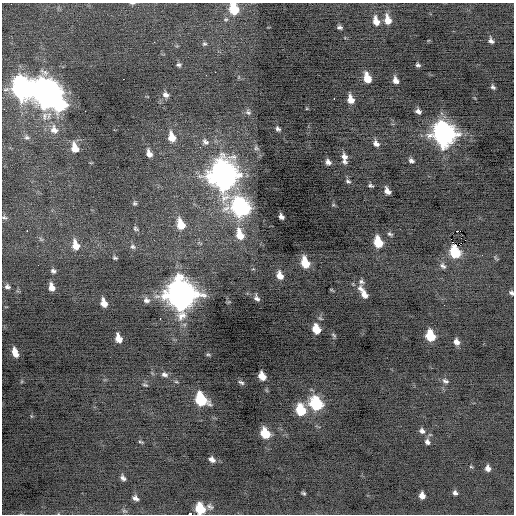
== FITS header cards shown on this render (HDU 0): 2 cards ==
NAXIS1  =                  512 / Axis length
NAXIS2  =                  512 / Axis length

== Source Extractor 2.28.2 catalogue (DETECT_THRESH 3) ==
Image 512 x 512 px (HDU 0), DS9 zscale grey, 1 PNG px = 1 image px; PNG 516 x 516 px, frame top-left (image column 1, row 512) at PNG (2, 3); no overlay
Background -0.321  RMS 0.8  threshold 2.4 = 3 sigma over >= 5 px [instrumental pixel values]
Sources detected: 110; all 110 listed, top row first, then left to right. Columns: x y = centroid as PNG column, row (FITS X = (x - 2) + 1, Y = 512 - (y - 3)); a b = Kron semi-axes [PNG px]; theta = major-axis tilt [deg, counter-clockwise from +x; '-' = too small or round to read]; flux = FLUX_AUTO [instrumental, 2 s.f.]
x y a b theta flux
132 3 6 3 1 74
234 9 9 7 -72 1900
388 20 11 7 -78 620
376 21 11 7 -74 540
340 27 5 4 - 130
491 41 7 5 -61 180
154 42 3 2 - 100
204 44 6 5 - 93
179 65 6 5 - 100
418 65 5 3 - 100
215 72 2 2 - 140
206 75 2 2 - 94
367 78 9 6 -72 770
123 79 2 2 - 170
395 80 7 5 -63 290
493 87 6 4 -50 120
22 88 13 10 -67 22000
46 92 14 14 - 45000
165 95 8 7 - 230
334 99 3 2 - 380
351 99 8 6 -72 530
59 104 10 8 -83 6000
85 111 2 2 - 88
418 111 6 4 -29 190
248 112 9 7 -51 140
44 116 14 8 74 450
278 129 5 4 - 130
54 130 13 10 -69 500
444 134 13 10 -64 28000
27 137 9 7 -24 170
172 137 10 7 -72 750
205 142 9 7 -41 190
376 143 8 6 -50 240
75 148 10 7 -71 750
256 148 7 6 - 120
149 154 8 6 -67 350
344 157 9 7 -60 270
411 160 7 5 -32 140
344 161 8 6 -42 160
328 162 6 5 - 210
223 175 15 12 -81 50000
348 181 7 5 -28 120
370 186 5 3 - 90
387 191 7 5 -59 290
134 203 6 5 - 98
333 205 5 3 - 54
240 207 14 11 -37 11000
281 216 6 4 -56 190
4 217 8 4 -13 96
181 224 11 7 -69 1100
136 229 8 5 -33 110
27 231 2 2 - 370
458 231 3 2 - 540
240 234 14 9 -72 980
390 234 6 3 -31 97
41 239 8 4 -37 88
451 239 2 2 - 610
378 242 9 6 -67 1500
76 245 11 7 -72 720
133 247 7 6 - 140
455 252 10 7 -72 2300
115 258 6 4 -19 86
305 262 10 6 -69 1200
443 266 9 6 -47 170
53 271 5 5 - 140
280 275 9 6 -66 470
361 282 8 6 -14 150
7 287 6 5 - 150
51 287 7 5 -74 410
331 290 5 2 - 47
363 293 17 6 -58 520
511 293 5 4 - 110
180 294 14 12 -71 65000
257 298 7 5 -50 180
146 300 9 8 - 240
104 303 8 5 -70 500
160 319 3 2 - 96
316 329 8 6 -66 900
334 335 7 5 -42 87
430 336 8 6 -70 1700
118 338 8 5 -69 540
456 342 7 6 - 290
15 352 10 6 -73 540
208 354 6 4 -1 66
164 374 9 6 -17 190
262 376 7 6 - 610
445 381 9 6 -28 160
176 382 5 3 - 58
241 382 8 4 -30 110
145 385 7 4 -17 79
201 399 10 7 -55 3100
316 404 10 8 -53 3900
301 410 10 8 -68 1800
31 416 6 3 -71 55
422 431 8 7 - 210
265 433 9 7 -55 1400
141 442 7 3 -15 70
427 442 8 6 -50 200
212 459 8 6 -42 240
471 467 5 3 - 51
488 468 6 5 - 260
123 478 7 5 -57 160
303 493 4 3 - 81
455 493 5 4 - 150
422 496 6 5 - 370
135 498 7 5 -29 200
210 506 11 7 -35 200
200 509 9 7 -63 1700
124 511 8 4 -8 96
190 514 4 2 - 1300
At the frame edge (FLAGS 8, measured only in part): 6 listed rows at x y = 132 3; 234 9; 4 217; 511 293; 200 509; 190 514